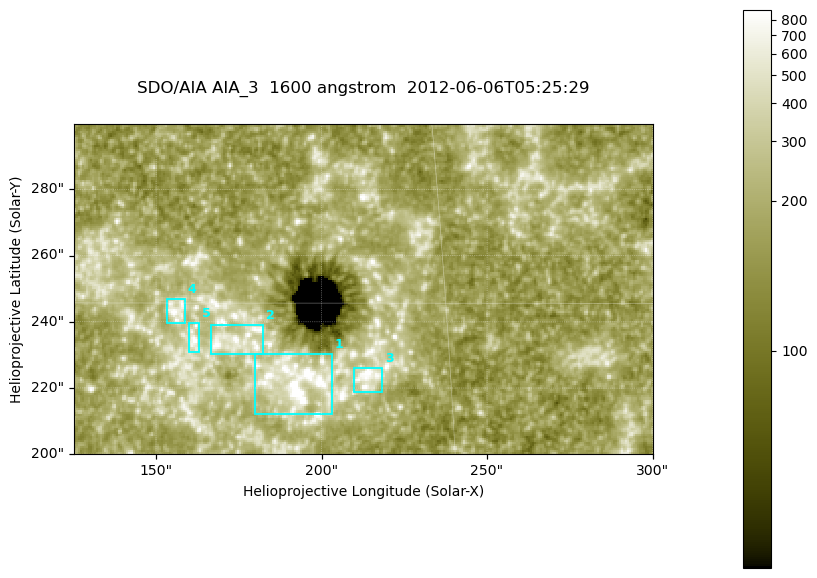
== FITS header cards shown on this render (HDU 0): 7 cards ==
TELESCOP= 'SDO/AIA '
INSTRUME= 'AIA_3   '
WAVELNTH=                 1600
WAVEUNIT= 'angstrom'
DATE-OBS= '2012-06-06T05:25:29.12'
CTYPE1  = 'HPLN-TAN'
CTYPE2  = 'HPLT-TAN'

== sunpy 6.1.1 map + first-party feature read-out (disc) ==
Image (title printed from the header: SDO/AIA AIA_3  1600 angstrom  2012-06-06T05:25:29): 287 x 164 px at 0.609 arcsec/px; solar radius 946 arcsec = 1552 px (partial field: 0.6% of the solar disc is inside the frame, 100% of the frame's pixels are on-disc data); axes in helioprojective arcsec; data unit not stated in the header (colour bar unlabelled)
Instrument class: DISC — disc imager (sunpy class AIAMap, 1600 A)
Bright regions (active regions / flare kernels): reference = the on-disc median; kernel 3 px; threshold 5 sigma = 303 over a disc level ~178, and >= 1.15x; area >= 47 px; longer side >= 3 px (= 1.8 arcsec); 5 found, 5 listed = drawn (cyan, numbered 1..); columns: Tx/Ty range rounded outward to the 2 arcsec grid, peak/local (2 s.f.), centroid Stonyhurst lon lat
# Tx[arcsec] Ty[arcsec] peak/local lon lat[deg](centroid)
1 180..204 212..232 13 +12 +14
2 166..184 230..240 4.7 +11 +14
3 210..220 218..226 6.1 +13 +14
4 152..160 238..248 4.9 +10 +15
5 160..164 230..240 5 +10 +14